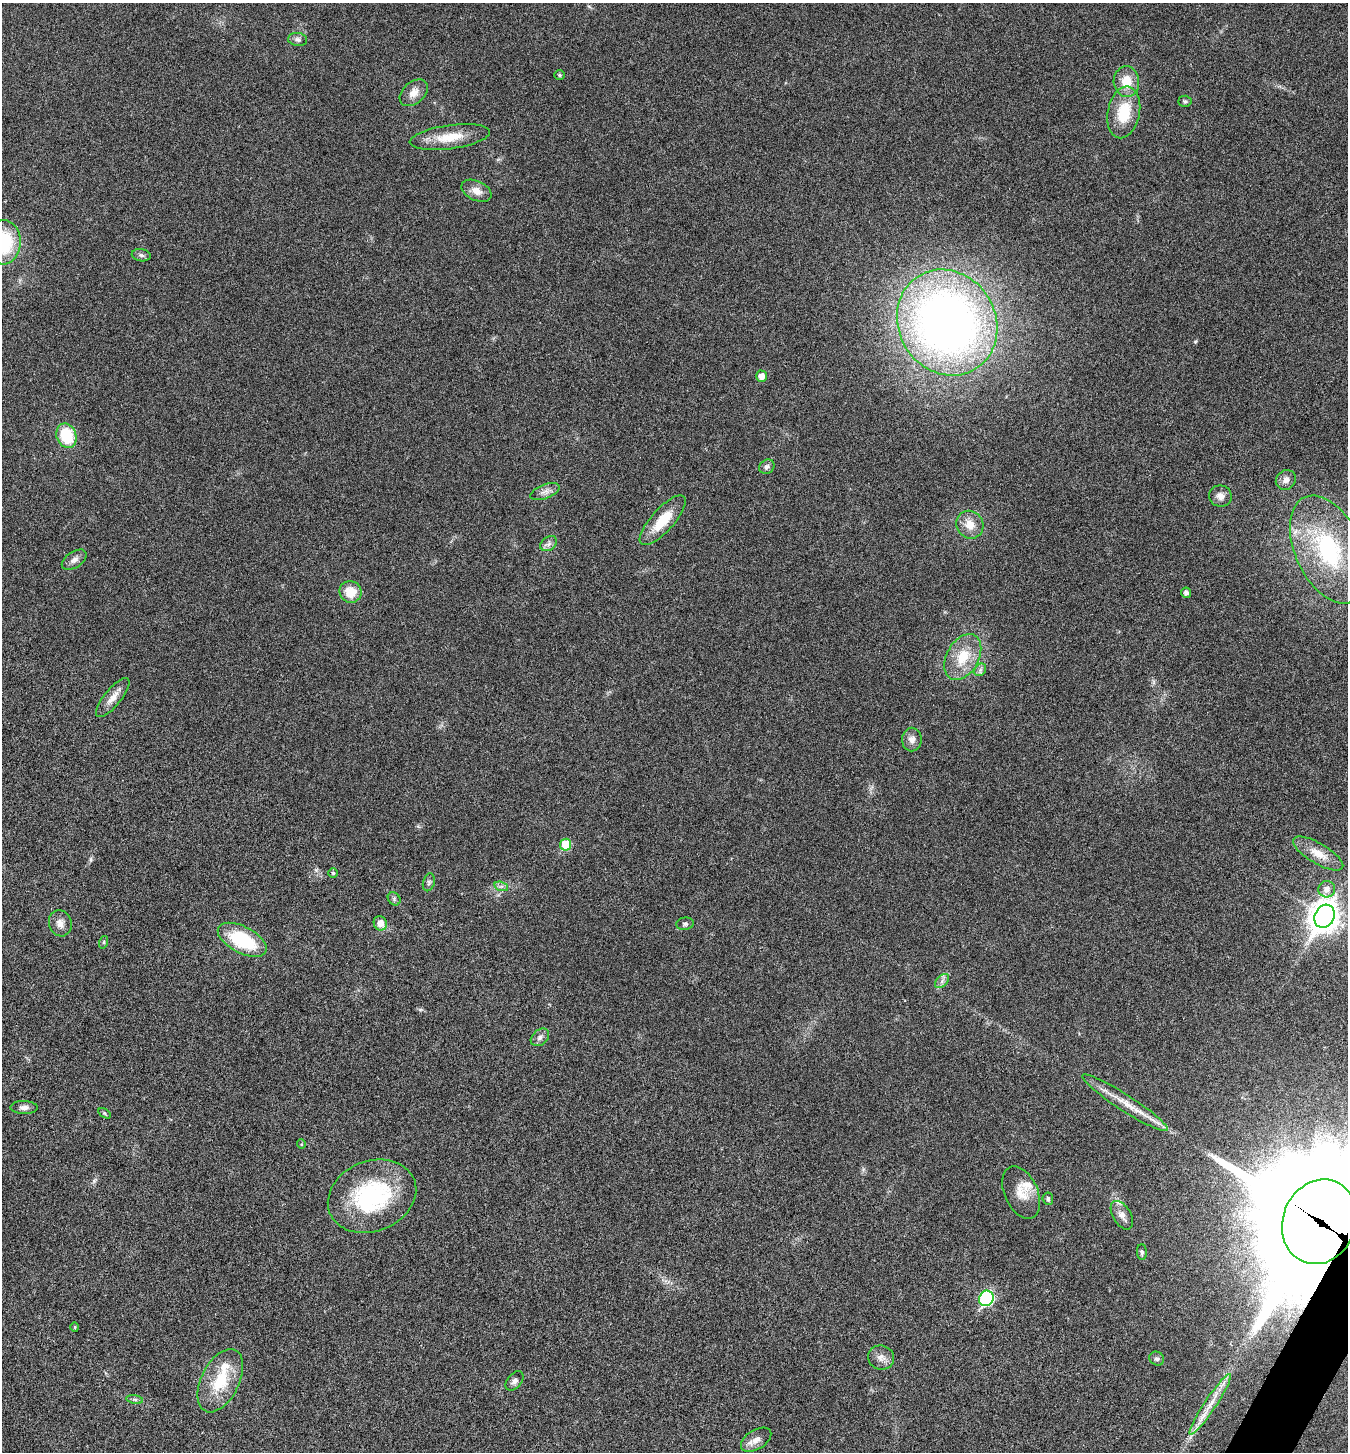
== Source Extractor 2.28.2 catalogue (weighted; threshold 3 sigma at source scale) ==
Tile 6 of 4 x 4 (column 2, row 2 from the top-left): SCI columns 1637-2982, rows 2908-4357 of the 5824 x 5817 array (HDU 1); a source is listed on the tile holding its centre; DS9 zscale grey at full resolution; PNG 1350 x 1454 px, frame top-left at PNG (2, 3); each listed source drawn as its Kron ellipse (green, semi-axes under 4 px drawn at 4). Shown black and unused: <1% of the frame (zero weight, under 3 of 6 exposures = <1% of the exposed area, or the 3 px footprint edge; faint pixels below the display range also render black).
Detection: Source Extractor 2.28.2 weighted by HDU 2 'WHT'; one run over the whole footprint, this tile lists its part. Background 0.0356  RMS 0.0039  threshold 0.0158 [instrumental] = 3 sigma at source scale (4.09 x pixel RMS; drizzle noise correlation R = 1.36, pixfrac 0.8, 0.05/0.05 arcsec/px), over >= 5 px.
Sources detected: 67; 5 inside a brighter listed object's ellipse — not listed separately; the other 62 listed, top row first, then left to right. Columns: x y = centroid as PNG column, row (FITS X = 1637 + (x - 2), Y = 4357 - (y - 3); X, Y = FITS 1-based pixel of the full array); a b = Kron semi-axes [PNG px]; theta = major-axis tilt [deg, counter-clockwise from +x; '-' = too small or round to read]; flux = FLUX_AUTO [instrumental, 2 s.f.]
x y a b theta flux
298 39 9 6 -9 1.3
559 75 5 4 - 0.45
1126 82 15 13 -85 6.7
414 93 16 10 41 3.4
1185 101 6 5 - 0.66
1124 112 26 16 79 13
450 137 40 12 8 9.2
476 191 16 9 -26 3.3
3 242 22 17 88 25
141 255 9 6 -10 1
947 323 54 48 -58 290
761 376 5 5 - 2.7
66 436 12 9 -70 14
767 467 8 6 33 1.2
1286 480 10 9 - 2
545 492 15 7 21 2.1
1220 496 11 10 - 2.3
663 520 32 11 48 10
970 525 14 13 - 4.8
549 544 9 6 36 1.3
1329 549 57 33 -65 44
74 560 14 8 33 2
351 592 11 10 - 6.7
1186 593 5 5 - 1.3
963 657 25 16 61 10
980 670 7 5 48 0.9
113 698 24 8 51 3.6
912 739 12 10 89 2.2
566 845 6 5 - 12
1318 854 28 10 -31 5.5
333 873 5 4 - 0.48
429 882 9 5 73 0.91
501 886 7 4 -17 0.9
1327 889 8 8 - 2.4
394 899 7 5 -47 0.76
1325 916 12 9 63 510
60 923 13 11 -72 2.6
380 923 7 6 - 3.4
685 924 9 6 7 0.93
242 940 26 13 -28 23
104 942 6 4 71 0.46
942 981 8 5 46 1.1
540 1037 10 7 41 1.4
1125 1103 50 8 -33 7.3
24 1107 14 6 -2 1.7
104 1113 7 4 -33 0.52
301 1144 5 4 - 0.35
1021 1192 28 16 -66 6.4
372 1196 45 35 22 42
1048 1199 6 5 - 0.79
1122 1215 15 9 -59 2.6
1319 1222 43 36 68 18000
1142 1252 8 5 -89 0.76
986 1298 8 7 - 45
75 1327 4 4 - 0.39
881 1358 13 12 - 2.5
1157 1359 7 6 - 0.95
220 1381 34 19 63 15
514 1381 11 7 50 1.5
135 1399 8 4 -9 0.74
1210 1404 36 6 56 6.1
756 1440 17 9 32 2.8
Overlapping masked pixels (flux is a lower limit): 1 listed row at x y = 1319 1222
Isophote crosses this tile's border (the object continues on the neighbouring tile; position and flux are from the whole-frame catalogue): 2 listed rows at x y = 3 242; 1319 1222